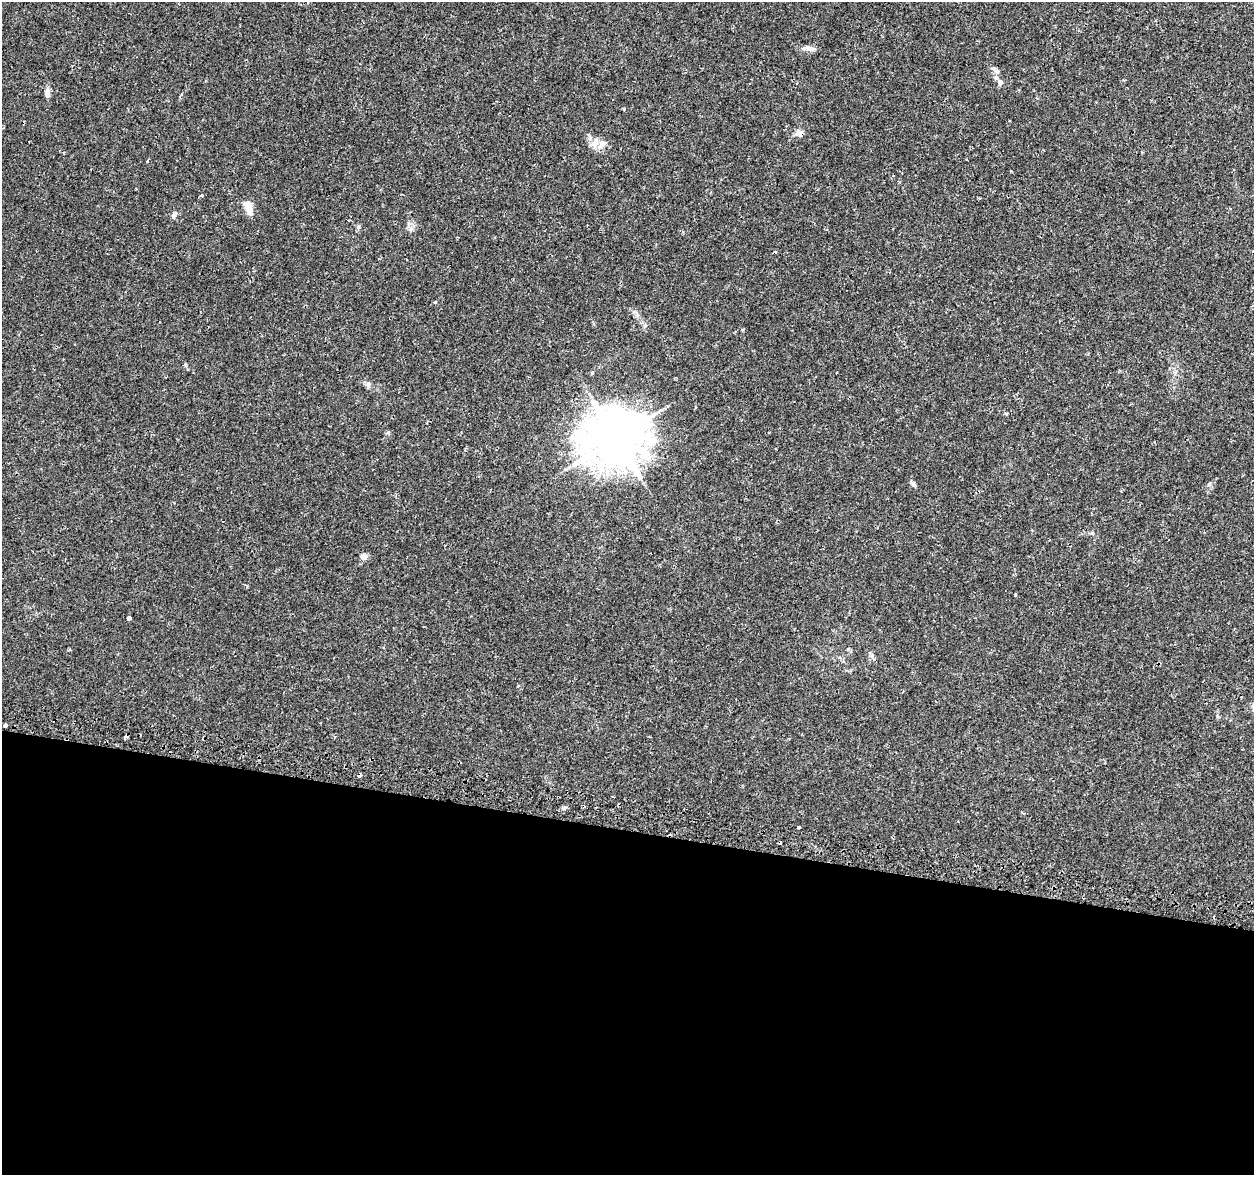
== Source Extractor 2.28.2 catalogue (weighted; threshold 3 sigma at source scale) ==
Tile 14 of 4 x 4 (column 2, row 4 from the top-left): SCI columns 1298-2549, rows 328-1500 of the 5090 x 5288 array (HDU 1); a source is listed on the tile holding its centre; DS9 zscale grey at full resolution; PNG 1256 x 1177 px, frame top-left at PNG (2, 2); no overlay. Shown black and unused: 29% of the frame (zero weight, under 2 of 3 exposures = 3% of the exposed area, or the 3 px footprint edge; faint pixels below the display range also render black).
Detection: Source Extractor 2.28.2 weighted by HDU 2 'WHT'; one run over the whole footprint, this tile lists its part. Background 0.00636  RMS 0.0022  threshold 0.0097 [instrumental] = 3 sigma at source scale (4.5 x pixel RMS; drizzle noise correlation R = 1.50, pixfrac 1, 0.0396/0.0396 arcsec/px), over >= 5 px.
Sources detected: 28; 2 cosmic-ray / hot-pixel residue — not listed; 1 inside a brighter listed object's ellipse — not listed separately; the other 25 listed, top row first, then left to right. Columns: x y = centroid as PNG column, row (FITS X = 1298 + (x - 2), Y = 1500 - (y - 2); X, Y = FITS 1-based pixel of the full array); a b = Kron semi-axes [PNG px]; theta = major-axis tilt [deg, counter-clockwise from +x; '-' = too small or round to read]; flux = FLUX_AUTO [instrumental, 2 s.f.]
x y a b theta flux
809 48 19 6 -6 1.2
995 70 14 5 -42 0.78
1000 82 9 6 -70 0.73
47 93 12 7 86 1
624 109 4 3 - 0.24
799 133 9 8 - 1
601 144 16 8 52 1.3
148 161 4 3 - 0.19
202 196 3 3 - 0.94
248 207 17 8 -74 2.3
174 214 8 6 59 0.73
359 226 6 4 71 0.32
435 302 3 3 - 0.34
592 373 4 4 - 0.25
368 384 10 5 -86 0.62
388 433 6 5 - 0.33
616 438 18 16 14 1000
913 484 10 5 -51 0.53
363 556 9 8 - 0.88
129 618 4 4 - 0.99
6 725 4 3 - 1.4
125 737 4 3 - 1
359 775 4 3 - 1.8
564 808 5 5 - 0.44
799 827 3 3 - 0.47
Overlapping masked pixels (flux is a lower limit): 3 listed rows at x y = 616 438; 125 737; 359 775